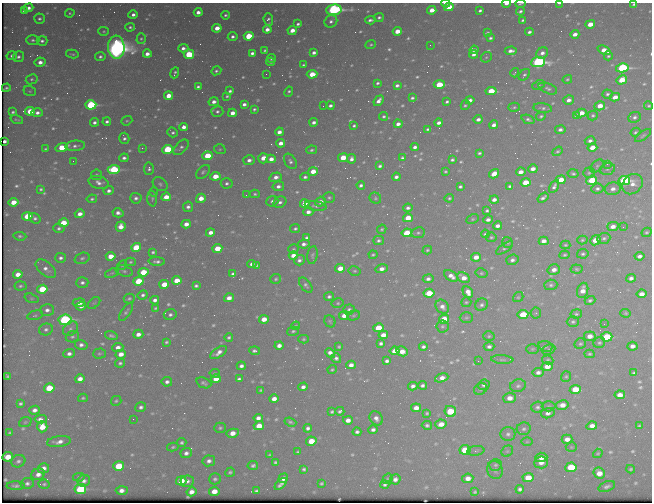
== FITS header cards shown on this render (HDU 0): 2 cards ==
NAXIS1  =                  650 / Width of table row in bytes
NAXIS2  =                  500 / Number of rows in table

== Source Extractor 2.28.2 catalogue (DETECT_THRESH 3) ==
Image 650 x 500 px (HDU 0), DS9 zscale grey, 1 PNG px = 1 image px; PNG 654 x 504 px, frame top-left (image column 1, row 500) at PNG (2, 3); each listed source drawn as its Kron ellipse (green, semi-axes under 4 px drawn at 4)
Background 443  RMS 2.2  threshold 6.53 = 3 sigma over >= 5 px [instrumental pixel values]
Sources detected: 704; of the 704, the 500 brightest by FLUX_AUTO listed and drawn (204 fainter detections omitted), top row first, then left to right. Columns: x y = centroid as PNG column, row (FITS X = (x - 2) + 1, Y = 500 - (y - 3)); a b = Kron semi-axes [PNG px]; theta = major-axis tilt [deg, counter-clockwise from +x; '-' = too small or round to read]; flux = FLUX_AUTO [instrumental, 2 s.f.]
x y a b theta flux
446 3 4 2 - 1300
559 3 4 2 - 270
506 4 4 2 - 810
520 4 5 2 - 210
634 4 4 3 - 300
449 7 5 4 - 3100
29 8 5 4 - 660
24 10 4 4 - 420
334 10 8 5 6 41000
432 10 4 4 - 2100
480 11 4 3 - 350
520 11 4 3 - 340
198 12 4 4 - 1000
70 13 5 4 - 210
133 15 5 3 - 640
226 15 4 3 - 320
379 17 5 4 - 360
39 19 5 5 - 370
268 19 6 4 -85 400
370 20 5 3 - 490
523 20 4 3 - 260
331 21 7 6 - 520
298 24 4 3 - 370
590 24 5 4 - 2400
130 27 4 3 - 290
217 28 4 4 - 1700
267 29 4 4 - 1100
292 30 5 4 - 1700
104 31 5 4 - 200
397 31 4 4 - 2100
529 32 4 3 - 450
487 33 4 3 - 300
575 34 4 3 - 1100
249 36 5 4 - 7100
233 37 5 4 - 500
490 38 3 3 - 340
141 39 5 4 - 250
33 40 6 5 - 380
42 41 5 5 - 440
371 45 5 4 - 220
430 45 2 2 - 270
116 47 11 8 -86 150000
183 48 5 4 - 650
265 50 3 3 - 220
474 50 4 4 - 610
604 50 7 4 -24 1700
511 51 6 4 2 810
252 53 4 3 - 550
314 53 4 3 - 640
542 53 6 5 - 740
72 54 6 3 -12 210
147 54 4 4 - 1000
189 54 5 5 - 7200
474 54 4 3 - 630
12 56 5 4 - 430
608 56 4 4 - 250
18 57 5 5 - 450
100 57 5 4 - 380
486 57 6 5 - 210
271 59 4 3 - 280
40 62 5 4 - 1100
271 62 4 3 - 300
538 62 7 5 5 40000
303 65 3 3 - 220
622 68 6 4 12 26000
216 71 5 4 - 310
175 73 6 3 66 310
515 73 5 2 - 260
266 74 2 2 - 280
312 74 5 4 - 3300
524 75 7 4 47 320
32 79 6 5 - 310
567 79 5 4 - 230
622 80 5 4 - 4000
377 83 3 3 - 310
439 84 5 4 - 5000
397 85 4 3 - 440
539 85 6 4 26 240
198 87 4 3 - 370
6 88 4 3 - 310
548 89 10 5 -22 430
30 91 6 5 - 240
230 91 4 3 - 390
491 91 5 4 - 4100
289 92 5 3 - 300
608 94 5 4 - 350
168 96 4 4 - 2600
227 96 4 3 - 240
615 97 5 4 - 1500
412 98 4 3 - 300
470 100 4 4 - 550
569 100 5 4 - 840
379 101 6 4 49 870
214 102 5 4 - 820
447 102 4 3 - 290
244 104 4 3 - 610
91 105 5 4 - 20000
465 105 5 3 - 230
323 106 2 2 - 220
330 106 4 3 - 500
600 106 5 4 - 1800
649 106 4 4 - 250
514 107 6 4 16 250
543 108 9 4 -8 410
254 109 4 3 - 300
30 111 5 4 - 4100
217 111 6 5 - 420
13 112 4 3 - 290
37 113 6 4 -1 680
232 113 4 4 - 1400
581 113 5 4 - 2300
577 115 4 3 - 400
593 115 5 4 - 270
384 116 4 3 - 280
541 116 5 4 - 270
634 117 6 5 - 430
17 119 6 3 -17 220
478 119 4 3 - 630
528 119 7 4 -22 410
127 121 6 4 21 210
94 122 4 4 - 520
107 122 4 3 - 410
314 122 4 3 - 630
439 123 4 3 - 710
398 124 4 3 - 830
494 125 4 4 - 820
354 126 4 3 - 280
184 127 4 4 - 940
428 129 4 3 - 280
560 130 5 4 - 530
173 132 5 4 - 380
279 132 4 4 - 970
636 132 5 4 - 270
643 135 9 4 35 290
124 138 5 5 - 430
5 141 3 3 - 210
590 141 5 4 - 550
281 143 4 4 - 1200
75 146 10 5 5 540
62 147 6 4 15 4700
181 147 9 5 47 470
415 147 4 3 - 560
592 147 5 4 - 1800
142 148 2 2 - 980
45 149 3 3 - 210
168 149 5 4 - 14000
220 149 6 4 -18 250
311 150 5 4 - 320
557 151 5 4 - 250
479 153 4 3 - 290
207 156 5 4 - 4800
124 158 4 4 - 500
263 158 5 5 - 2100
343 158 5 4 - 3300
402 158 4 4 - 340
271 159 5 4 - 1200
352 159 5 4 - 670
249 160 6 5 - 720
452 160 4 3 - 320
73 161 2 2 - 210
290 161 8 5 -58 480
607 164 2 2 - 400
380 166 4 3 - 410
597 166 8 5 45 300
114 169 6 4 4 15000
149 169 6 5 - 420
533 169 5 4 - 970
607 169 8 5 17 420
313 171 5 4 - 2200
445 171 3 3 - 230
203 172 8 5 45 380
521 172 5 4 - 1200
589 173 6 5 - 290
494 174 5 4 - 1800
573 174 5 4 - 310
96 175 5 5 - 270
215 176 5 4 - 2500
276 177 6 4 19 860
305 177 4 4 - 430
396 177 4 4 - 570
561 180 5 4 - 2000
592 180 5 4 - 6000
624 180 6 4 11 24000
99 182 10 6 -15 830
227 183 6 5 - 410
526 183 5 4 - 3800
160 184 8 6 -39 350
632 184 11 9 45 1300
361 185 4 3 - 440
278 186 6 5 - 650
510 186 4 3 - 330
554 186 7 4 61 470
460 187 4 3 - 330
597 188 6 5 - 460
41 189 4 3 - 270
613 189 8 6 14 950
109 191 5 4 - 600
154 192 4 3 - 210
255 194 5 3 - 260
246 195 3 2 - 220
166 197 5 4 - 2300
136 198 6 5 - 500
201 198 5 4 - 1700
329 198 6 5 - 280
375 198 6 5 - 250
449 198 5 4 - 260
543 198 6 3 35 460
92 199 5 4 - 280
152 199 8 5 -85 290
494 200 4 4 - 840
272 201 6 5 - 530
13 202 5 4 - 2400
280 202 7 5 28 530
320 202 6 4 19 970
305 204 5 4 - 1800
316 206 11 4 -9 480
188 207 5 5 - 570
408 208 4 4 - 500
487 210 4 3 - 300
308 212 5 4 - 880
118 213 5 4 - 700
80 214 5 4 - 1100
27 216 5 4 - 5100
35 218 6 5 - 400
408 218 5 4 - 2800
473 219 6 4 27 220
488 220 4 3 - 670
63 223 5 4 - 3500
186 224 4 4 - 1300
121 226 5 5 - 1600
497 226 4 4 - 800
613 227 5 4 - 1100
623 227 2 2 - 460
59 228 5 5 - 390
295 229 5 4 - 310
382 229 5 4 - 230
210 232 4 4 - 1100
647 232 5 4 - 260
407 233 5 4 - 6300
418 233 7 5 10 320
485 234 4 3 - 280
20 236 6 4 -6 300
491 237 5 4 - 270
307 238 4 3 - 340
604 238 6 5 - 380
379 240 5 4 - 360
582 240 5 4 - 230
595 240 5 5 - 2700
544 241 5 4 - 970
507 242 6 5 - 270
304 244 6 4 10 600
565 245 5 4 - 210
136 247 5 4 - 5700
505 248 10 4 35 360
217 249 5 4 - 3900
293 249 5 5 - 250
427 250 5 3 - 210
153 252 4 3 - 280
583 254 6 4 13 310
293 255 4 4 - 1400
312 255 9 5 82 340
373 255 4 3 - 230
565 255 5 4 - 230
111 256 5 4 - 2600
640 256 5 4 - 650
476 257 5 4 - 1500
61 258 5 5 - 500
82 258 7 5 19 380
299 260 5 5 - 540
512 260 6 5 - 550
157 261 8 4 -3 480
130 262 5 4 - 220
252 264 4 4 - 630
122 265 5 4 - 220
257 265 4 3 - 230
340 268 5 4 - 2300
46 269 12 6 -40 910
382 269 6 4 14 990
576 269 6 4 -6 240
554 270 6 5 - 1000
124 271 9 5 -16 320
355 271 6 4 -12 260
143 272 5 4 - 4300
112 273 7 4 23 240
481 273 6 4 -11 240
18 274 5 4 - 1700
233 274 4 4 - 470
451 276 8 4 -31 1000
463 278 7 5 -28 1400
631 278 5 4 - 620
276 279 5 5 - 290
428 279 5 4 - 560
177 280 5 4 - 3000
138 281 5 4 - 6500
82 283 6 5 - 490
164 284 5 4 - 3400
306 285 9 5 -52 400
551 285 6 5 - 340
20 286 6 4 5 320
196 286 4 3 - 340
42 289 5 4 - 6600
583 290 8 5 71 1400
468 292 6 5 - 1300
429 293 5 4 - 4100
641 294 5 4 - 1300
143 295 5 4 - 430
329 296 5 4 - 400
518 297 5 4 - 220
32 298 7 4 -18 240
229 298 5 4 - 1200
129 299 5 5 - 280
155 300 4 4 - 730
590 300 5 4 - 310
466 302 5 5 - 230
79 303 6 4 7 800
94 303 7 4 43 280
338 303 6 5 - 260
481 305 7 6 - 460
81 306 5 4 - 780
442 307 7 6 - 770
155 308 3 3 - 220
349 309 6 5 - 340
47 310 7 6 - 710
126 312 10 4 56 360
536 313 5 5 - 220
626 313 5 4 - 210
523 314 5 4 - 6300
576 314 6 4 10 270
35 315 8 4 14 290
170 315 6 5 - 460
353 315 6 5 - 260
344 316 5 4 - 1500
466 318 7 5 2 260
264 319 5 4 - 2000
444 319 5 4 - 4300
65 320 6 5 - 34000
330 321 6 5 - 230
573 322 6 5 - 330
604 324 2 2 - 480
296 326 4 3 - 200
442 326 6 6 - 310
378 328 5 4 - 4200
46 329 7 6 - 470
70 329 8 6 45 480
293 331 6 4 15 280
138 334 5 4 - 990
383 335 5 4 - 1600
111 336 6 4 -16 330
489 336 5 5 - 240
590 336 6 5 - 1400
72 337 7 5 21 350
229 337 4 3 - 300
607 337 6 4 5 10000
303 339 5 4 - 220
166 342 4 3 - 270
381 343 4 3 - 420
599 343 6 5 - 300
580 344 6 5 - 270
81 345 6 5 - 610
279 345 4 4 - 940
545 346 7 5 -21 250
632 346 5 4 - 880
118 347 5 4 - 900
339 347 4 3 - 230
423 347 4 3 - 430
489 347 5 4 - 490
532 349 6 5 - 200
549 350 7 5 26 290
255 351 5 4 - 460
395 351 5 4 - 2100
402 351 6 4 -29 1800
218 352 9 4 34 960
330 353 5 4 - 1100
69 354 6 4 3 620
99 354 6 5 - 260
121 354 5 4 - 1600
590 354 5 4 - 230
336 358 5 5 - 470
502 360 11 3 -3 330
548 360 5 4 - 220
387 361 4 4 - 510
478 361 2 2 - 400
120 363 5 4 - 330
351 365 5 4 - 980
241 366 4 4 - 580
547 366 5 4 - 2100
332 370 4 4 - 220
538 372 5 4 - 670
215 373 5 4 - 220
634 373 4 3 - 290
8 376 4 3 - 250
566 377 5 5 - 230
442 378 7 4 20 1200
80 379 5 4 - 1200
216 379 5 4 - 2100
239 379 4 4 - 410
167 382 5 5 - 560
204 383 8 5 -22 390
422 385 4 3 - 430
484 385 6 5 - 560
413 386 4 4 - 630
518 386 8 6 15 460
303 387 5 4 - 680
49 388 5 4 - 5100
480 389 7 5 34 340
575 389 5 4 - 4100
261 390 3 3 - 210
620 395 5 4 - 1500
83 398 5 4 - 230
510 398 6 5 - 1400
274 399 5 4 - 1100
116 401 5 5 - 250
20 403 4 3 - 300
562 405 6 5 - 1500
548 406 7 5 1 240
141 407 5 5 - 480
537 407 6 5 - 370
416 408 5 4 - 1300
34 410 5 4 - 750
340 411 4 3 - 360
450 411 6 5 - 6000
332 412 4 3 - 270
427 413 4 3 - 240
548 413 7 5 15 700
258 418 4 4 - 810
376 418 7 6 - 820
41 419 6 3 5 810
133 419 2 2 - 250
348 420 5 4 - 1100
25 422 6 5 - 210
290 422 6 3 -20 280
441 424 6 4 14 1600
427 425 5 4 - 350
259 426 5 4 - 3000
592 426 5 4 - 1100
639 426 4 3 - 230
42 427 5 5 - 2800
220 428 6 5 - 290
308 428 4 4 - 450
524 429 7 6 - 430
373 430 4 4 - 550
357 432 4 4 - 450
10 433 3 3 - 230
233 433 6 4 10 1600
508 434 7 7 - 560
567 439 5 4 - 1200
311 441 5 4 - 3100
59 442 12 5 8 950
527 442 6 4 1 200
182 443 5 4 - 340
173 447 6 4 11 250
571 447 6 5 - 220
465 450 5 4 - 5300
476 451 8 5 6 380
507 451 6 5 - 260
298 452 4 3 - 250
186 453 6 5 - 630
598 453 5 4 - 200
270 455 4 3 - 210
8 457 5 4 - 2800
541 457 6 5 - 1300
18 461 7 6 - 470
209 461 6 5 - 700
275 462 4 3 - 270
541 462 7 6 - 1000
495 465 6 5 - 310
119 466 5 5 - 7000
253 466 5 4 - 390
571 467 5 5 - 7800
43 468 6 5 - 990
304 469 4 3 - 310
631 469 4 3 - 250
495 470 9 7 -67 550
230 472 5 4 - 330
599 473 6 5 - 1800
38 474 7 5 24 950
79 477 6 4 10 220
283 478 5 4 - 1100
468 478 5 5 - 1300
528 478 5 4 - 3200
215 479 6 5 - 360
388 479 5 4 - 200
395 479 5 5 - 680
84 481 6 5 - 540
181 481 5 4 - 2600
187 481 7 5 7 640
27 483 7 5 13 480
322 483 3 3 - 230
44 484 5 4 - 240
281 484 7 4 44 640
385 484 4 4 - 380
16 486 9 4 0 390
607 486 8 5 21 480
80 489 6 5 - 15000
520 489 4 4 - 420
122 490 6 4 2 820
214 491 5 4 - 1800
256 491 4 3 - 310
191 492 5 4 - 1100
475 492 4 3 - 240
At the frame edge (FLAGS 8, measured only in part): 6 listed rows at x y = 446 3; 559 3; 506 4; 520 4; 634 4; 334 10
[204 fainter detections neither listed nor drawn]